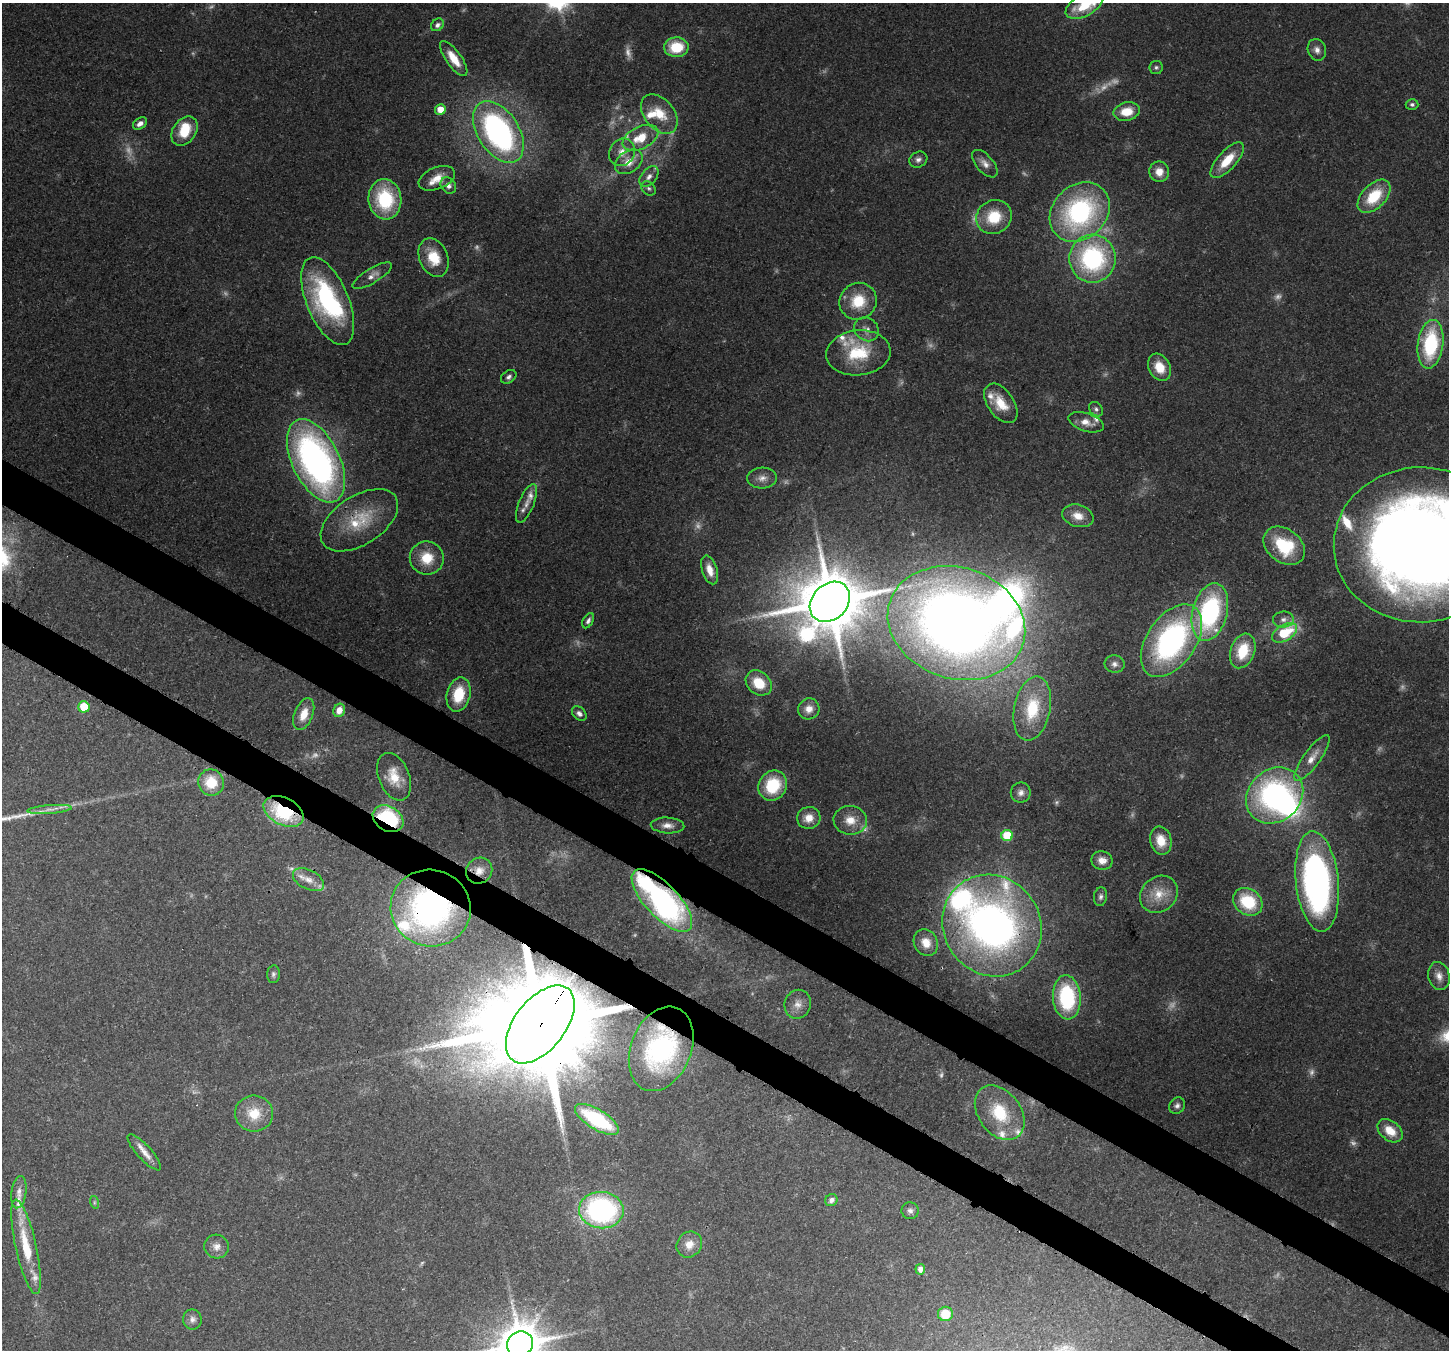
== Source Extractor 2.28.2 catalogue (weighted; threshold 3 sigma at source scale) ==
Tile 6 of 4 x 4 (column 2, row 2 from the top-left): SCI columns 1526-2972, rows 3057-4404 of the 5939 x 6045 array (HDU 1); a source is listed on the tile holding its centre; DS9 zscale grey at full resolution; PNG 1451 x 1352 px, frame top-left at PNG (2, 3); each listed source drawn as its Kron ellipse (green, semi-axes under 4 px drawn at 4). Shown black and unused: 6% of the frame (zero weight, under 3 of 4 exposures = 8% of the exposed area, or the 3 px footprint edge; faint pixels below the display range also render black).
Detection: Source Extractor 2.28.2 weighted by HDU 2 'WHT'; one run over the whole footprint, this tile lists its part. Background 0.0922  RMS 0.0037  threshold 0.0165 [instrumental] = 3 sigma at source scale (4.5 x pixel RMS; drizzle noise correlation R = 1.50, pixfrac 1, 0.0396/0.0396 arcsec/px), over >= 5 px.
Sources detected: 166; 28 too faint to see at this stretch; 3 inside a brighter object's white glare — neither listed nor drawn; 19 inside a brighter listed object's ellipse — not listed separately; the other 116 listed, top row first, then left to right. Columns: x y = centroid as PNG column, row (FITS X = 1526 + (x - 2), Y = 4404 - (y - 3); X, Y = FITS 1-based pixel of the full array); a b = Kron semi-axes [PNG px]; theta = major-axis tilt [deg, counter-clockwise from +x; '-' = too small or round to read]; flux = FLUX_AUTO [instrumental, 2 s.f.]
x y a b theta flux
1084 5 20 11 28 14
437 25 7 5 41 1.5
676 47 12 10 2 13
1317 50 11 9 -71 2.3
454 58 21 7 -54 6.7
1156 67 6 6 - 0.95
1412 104 6 5 - 0.99
440 109 5 5 - 5.1
1127 112 13 9 11 7.5
659 114 22 15 -50 9.9
140 123 8 5 33 2.1
184 131 16 11 54 10
498 132 34 20 -57 98
641 138 19 11 26 9.2
622 152 14 12 60 4.2
918 160 9 7 29 1.6
1227 160 22 9 48 9.4
629 162 15 10 35 5.5
985 164 17 8 -48 2.8
1159 172 10 10 - 4.3
649 177 12 7 51 2.3
437 178 19 11 22 5.3
448 186 9 7 -51 1.9
649 188 8 6 -43 1
1374 196 20 12 46 15
385 199 20 16 -83 27
1080 212 33 26 44 69
994 217 18 16 32 13
434 258 20 14 -68 10
1092 259 24 23 - 55
372 276 22 7 31 3
328 301 47 21 -67 54
858 301 19 18 - 12
866 329 13 11 -39 2.8
1431 344 24 12 82 32
858 353 32 22 5 18
1160 367 14 10 -60 7.1
509 377 8 6 35 1.1
1001 403 22 13 -55 8.2
1096 409 8 6 -48 1.1
1086 422 18 9 -18 3.8
316 461 45 23 -64 160
762 478 15 10 3 3.3
526 503 20 7 68 2.8
1078 516 16 11 -16 4.9
359 520 43 24 33 19
1421 545 87 77 1 660
1284 546 23 16 -37 21
427 558 17 16 - 9.6
710 570 15 7 -72 4.3
830 602 22 17 45 3100
1210 612 29 17 75 59
1283 619 10 8 5 2.1
588 621 8 5 61 1.2
956 623 70 55 -18 460
1284 633 14 8 31 17
1171 641 41 24 55 86
1243 651 18 12 70 14
1114 664 10 8 -3 1.8
759 683 14 11 -41 10
459 694 17 11 76 14
84 707 5 5 - 12
809 709 11 10 - 3.4
1032 709 32 18 79 23
339 710 7 5 68 3.4
579 713 8 6 -43 1.5
304 714 17 9 68 5.2
1312 758 28 8 54 4.8
394 777 25 15 -68 8.4
211 782 13 12 - 9.8
773 785 16 13 59 18
1021 793 10 10 - 2.2
1275 795 30 26 42 84
49 809 22 4 4 2.5
284 811 21 13 -26 27
809 818 12 11 - 4.5
388 819 16 12 -31 39
850 820 17 14 -8 5.8
668 825 17 8 -3 3
1007 835 5 5 - 18
1161 841 14 10 -77 6.9
1102 860 10 9 - 3.2
479 871 13 12 - 4.4
308 880 17 9 -27 3.9
1317 882 50 21 -84 150
1159 894 20 17 42 8.2
1100 897 9 6 81 1.2
662 901 40 16 -46 110
1248 902 15 12 -37 18
431 908 40 38 -15 120
992 926 52 48 -54 230
926 943 14 12 -63 5.3
273 974 9 6 86 1
1439 976 14 10 -75 3.2
1067 997 22 14 -85 32
798 1004 15 13 70 3.8
540 1024 45 25 52 13000
661 1049 44 30 68 60
1177 1106 8 7 - 1.4
254 1113 19 18 - 9.3
1000 1113 30 21 -53 19
597 1119 25 10 -31 32
1390 1131 14 9 -40 7
144 1152 23 7 -47 3.6
19 1192 16 7 82 2.5
831 1200 6 5 - 1.7
94 1202 6 4 -73 0.63
601 1210 22 18 -4 73
910 1211 9 8 - 1.5
689 1244 14 12 50 4.5
26 1247 48 10 -77 16
217 1247 12 11 - 2.9
920 1269 5 5 - 2.1
945 1314 7 7 - 8
192 1319 10 9 - 1.9
520 1344 13 12 - 1400
Overlapping masked pixels (flux is a lower limit): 10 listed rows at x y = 359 520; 1210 612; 284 811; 388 819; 479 871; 662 901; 431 908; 992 926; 540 1024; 661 1049
Isophote crosses this tile's border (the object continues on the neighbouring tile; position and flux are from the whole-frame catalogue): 3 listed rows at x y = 1084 5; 1421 545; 520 1344